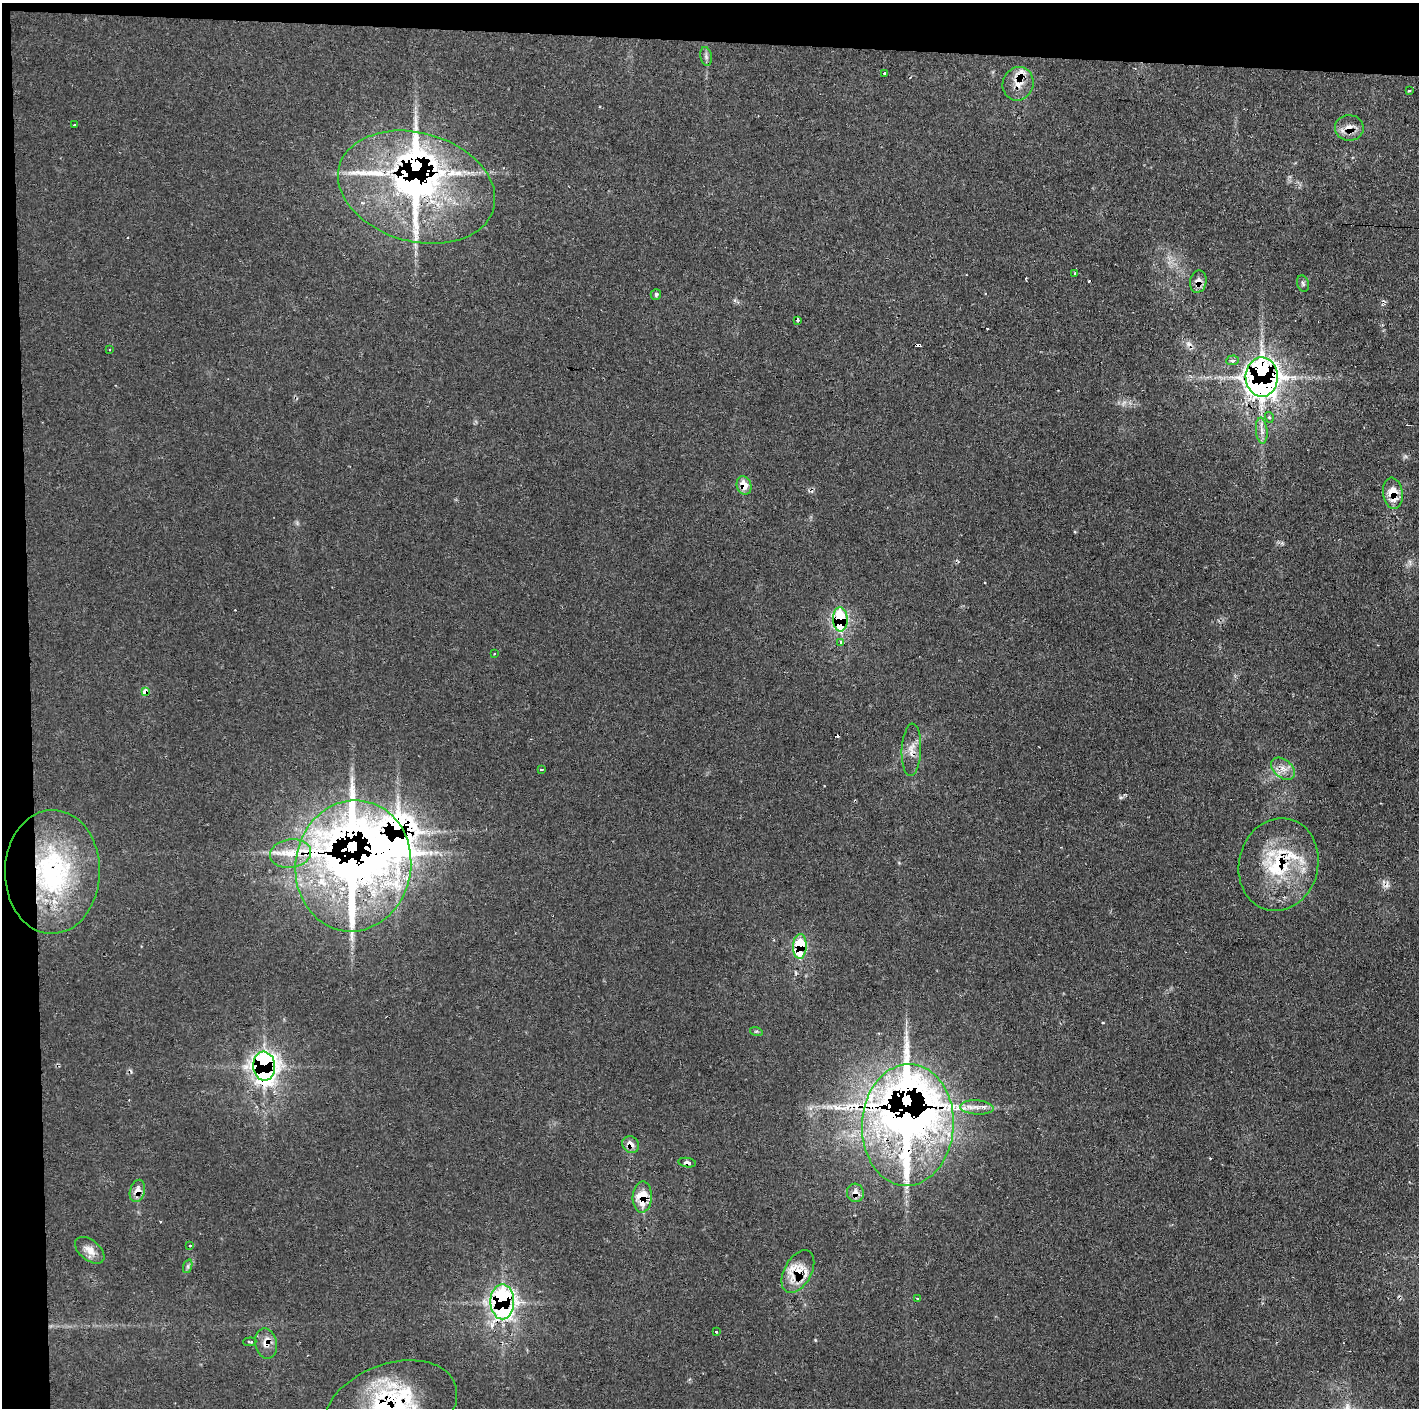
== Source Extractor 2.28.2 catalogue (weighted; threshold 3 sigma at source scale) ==
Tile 1 of 3 x 3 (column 1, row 1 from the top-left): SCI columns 2-1418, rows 2813-4218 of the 4253 x 4228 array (HDU 1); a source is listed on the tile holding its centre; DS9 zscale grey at full resolution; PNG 1421 x 1410 px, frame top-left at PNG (2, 3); each listed source drawn as its Kron ellipse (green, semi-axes under 4 px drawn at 4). Shown black and unused: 5% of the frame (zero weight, under 2 of 3 exposures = <1% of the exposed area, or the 3 px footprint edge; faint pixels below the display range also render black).
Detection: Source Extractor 2.28.2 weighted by HDU 2 'WHT'; one run over the whole footprint, this tile lists its part. Background 0.0829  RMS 0.0063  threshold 0.0285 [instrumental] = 3 sigma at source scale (4.5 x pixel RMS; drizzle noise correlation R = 1.50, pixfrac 1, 0.05/0.05 arcsec/px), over >= 5 px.
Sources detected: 83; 1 too faint to see at this stretch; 10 cosmic-ray / hot-pixel residue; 1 long thin detection or spike segment (spike, bleed or trail) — neither listed nor drawn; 21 inside a brighter listed object's ellipse — not listed separately; the other 50 listed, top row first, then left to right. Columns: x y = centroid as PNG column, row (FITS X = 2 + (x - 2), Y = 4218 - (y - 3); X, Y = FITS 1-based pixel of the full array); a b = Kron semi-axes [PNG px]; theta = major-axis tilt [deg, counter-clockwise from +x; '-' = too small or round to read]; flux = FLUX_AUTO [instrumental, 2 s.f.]
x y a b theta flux
706 56 9 5 -81 1.9
884 73 3 3 - 2.3
1018 84 17 15 70 9.2
1409 91 3 2 - 0.56
74 125 3 3 - 1.1
1349 128 14 12 -1 7
416 187 80 54 -16 340
1075 273 3 3 - 0.79
1198 282 11 8 79 5.8
1303 284 8 5 -72 1.4
656 294 5 5 - 1.6
798 320 4 4 - 0.88
109 349 3 2 - 0.86
1232 360 6 4 5 2.1
1262 377 19 16 -89 430
1269 417 5 3 - 0.75
1262 431 13 6 -85 3.5
744 485 9 7 -74 10
1393 493 15 10 -83 13
840 619 12 7 -87 59
841 642 4 3 - 3.4
494 654 3 2 - 0.7
145 692 4 4 - 6.8
911 750 26 9 87 7.3
541 769 3 3 - 1.6
1283 769 13 9 -39 5.6
291 853 21 14 6 15
1279 865 47 39 76 55
353 866 66 58 81 920
52 872 62 47 89 110
800 946 12 7 87 31
756 1031 6 4 -17 0.88
264 1066 14 11 -85 310
977 1107 17 7 -4 5.2
908 1125 61 46 87 860
631 1144 9 7 -42 5.3
687 1163 9 4 -9 2.3
137 1191 11 7 75 6.1
855 1193 9 8 - 5.5
642 1197 15 9 88 15
190 1245 3 2 - 0.59
90 1250 17 10 -40 6.7
188 1266 7 4 72 1.4
798 1271 23 13 61 13
917 1298 3 2 - 0.45
502 1302 17 12 90 160
716 1332 3 2 - 0.8
250 1342 6 3 5 1.1
266 1344 15 11 -78 6.2
391 1408 69 44 21 120
Overlapping masked pixels (flux is a lower limit): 25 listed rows (the first 20) at x y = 1018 84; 1349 128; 416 187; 1198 282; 1262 377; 744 485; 1393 493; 840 619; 145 692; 911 750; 1279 865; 353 866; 52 872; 800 946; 264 1066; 908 1125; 631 1144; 687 1163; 137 1191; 855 1193
Isophote crosses this tile's border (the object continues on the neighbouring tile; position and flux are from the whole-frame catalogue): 1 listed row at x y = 391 1408